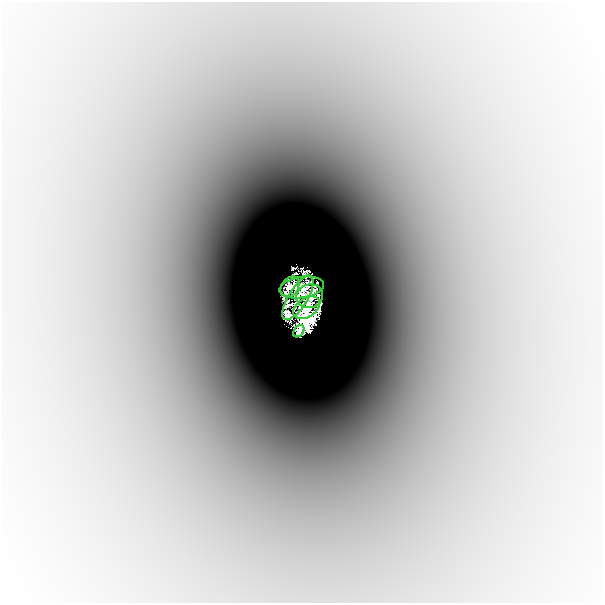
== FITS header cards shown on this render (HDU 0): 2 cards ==
NAXIS1  =                  601
NAXIS2  =                  601

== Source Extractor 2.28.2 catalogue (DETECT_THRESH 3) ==
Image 601 x 601 px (HDU 0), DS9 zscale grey, 1 PNG px = 1 image px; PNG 605 x 605 px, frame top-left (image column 1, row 601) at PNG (2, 2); each listed source drawn as its Kron ellipse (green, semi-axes under 4 px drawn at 4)
Background -9.59e-04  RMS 1.2e-04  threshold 3.63e-04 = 3 sigma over >= 5 px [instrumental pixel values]
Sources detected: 11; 5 with non-positive FLUX_AUTO (blend fragments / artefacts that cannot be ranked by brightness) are neither listed nor drawn; the other 6 listed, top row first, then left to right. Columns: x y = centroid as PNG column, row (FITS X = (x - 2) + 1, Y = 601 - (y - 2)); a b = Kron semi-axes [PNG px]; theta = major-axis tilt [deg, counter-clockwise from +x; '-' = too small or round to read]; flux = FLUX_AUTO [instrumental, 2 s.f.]
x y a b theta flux
290 287 11 8 54 0.13
302 287 22 10 8 0.038
310 296 13 12 - 0.64
298 298 25 9 58 1.3
307 308 14 9 33 2
299 331 7 5 54 0.31
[5 non-positive-flux detections neither listed nor drawn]